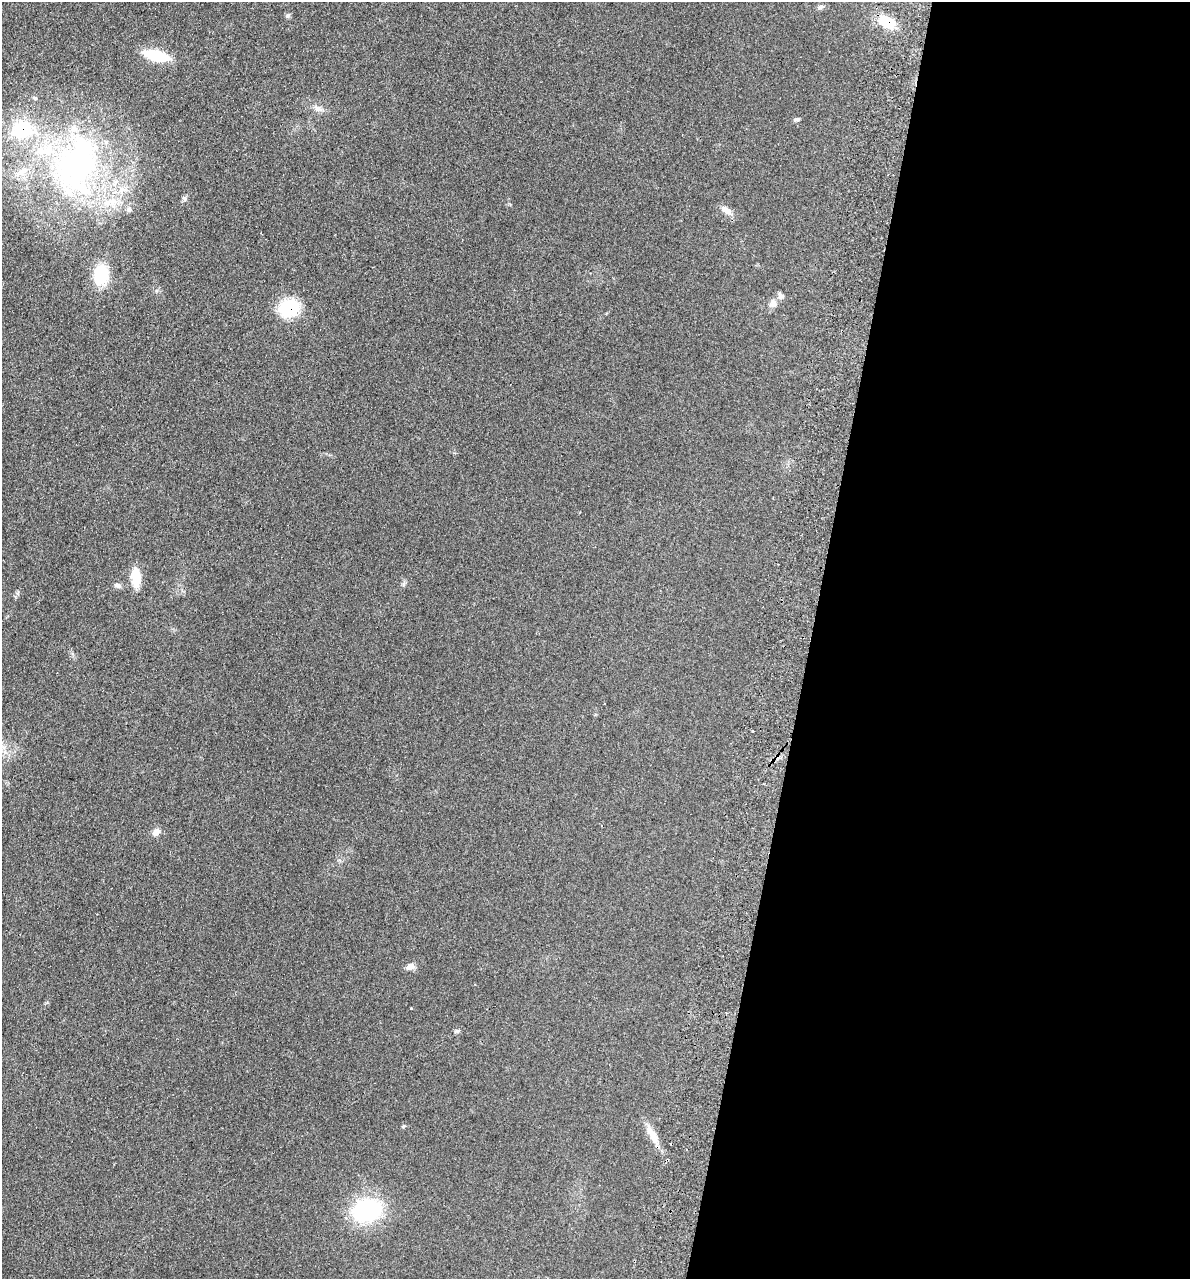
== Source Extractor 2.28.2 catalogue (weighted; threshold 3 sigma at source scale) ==
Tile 12 of 4 x 4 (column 4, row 3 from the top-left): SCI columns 3745-4932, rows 1294-2570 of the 5237 x 5141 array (HDU 1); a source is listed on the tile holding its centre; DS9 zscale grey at full resolution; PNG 1192 x 1281 px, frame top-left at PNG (2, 2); no overlay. Shown black and unused: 32% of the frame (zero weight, under 2 of 3 exposures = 3% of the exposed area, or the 3 px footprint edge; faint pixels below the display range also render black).
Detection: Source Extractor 2.28.2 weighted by HDU 2 'WHT'; one run over the whole footprint, this tile lists its part. Background 0.191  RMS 0.012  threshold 0.055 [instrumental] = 3 sigma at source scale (4.5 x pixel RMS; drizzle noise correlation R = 1.50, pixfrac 1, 0.05/0.05 arcsec/px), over >= 5 px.
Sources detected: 28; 2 inside a brighter listed object's ellipse — not listed separately; the other 26 listed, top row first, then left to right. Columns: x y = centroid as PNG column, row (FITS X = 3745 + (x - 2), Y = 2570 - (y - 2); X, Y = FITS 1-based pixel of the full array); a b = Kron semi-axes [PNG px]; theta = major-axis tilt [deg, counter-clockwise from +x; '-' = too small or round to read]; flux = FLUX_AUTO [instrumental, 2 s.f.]
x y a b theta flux
821 7 9 4 26 2.7
887 22 20 12 -31 30
156 56 25 9 -14 48
35 98 6 4 -44 1.6
318 109 13 7 -20 5.9
796 120 8 4 16 2.3
22 129 25 22 10 67
76 166 81 52 73 340
22 171 16 9 48 13
184 199 7 5 -61 2.4
129 209 8 6 -73 3.2
727 210 16 8 -34 8.4
101 275 22 15 85 46
781 296 10 7 -57 3.8
773 304 10 9 - 6.4
289 308 21 18 18 54
136 578 17 8 -87 31
118 585 9 6 -32 3.5
753 731 3 3 - 4.4
156 832 11 8 45 6.8
410 966 10 8 17 6.8
411 1008 2 2 - 0.84
458 1031 5 5 - 2.3
403 1126 5 3 - 1.4
652 1135 28 9 -60 15
367 1210 31 24 13 110
Overlapping masked pixels (flux is a lower limit): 3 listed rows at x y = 887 22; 22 129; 289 308
Unlisted compact peaks at least as high as the median listed source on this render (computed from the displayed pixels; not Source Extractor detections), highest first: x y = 287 16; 17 593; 156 291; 403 584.